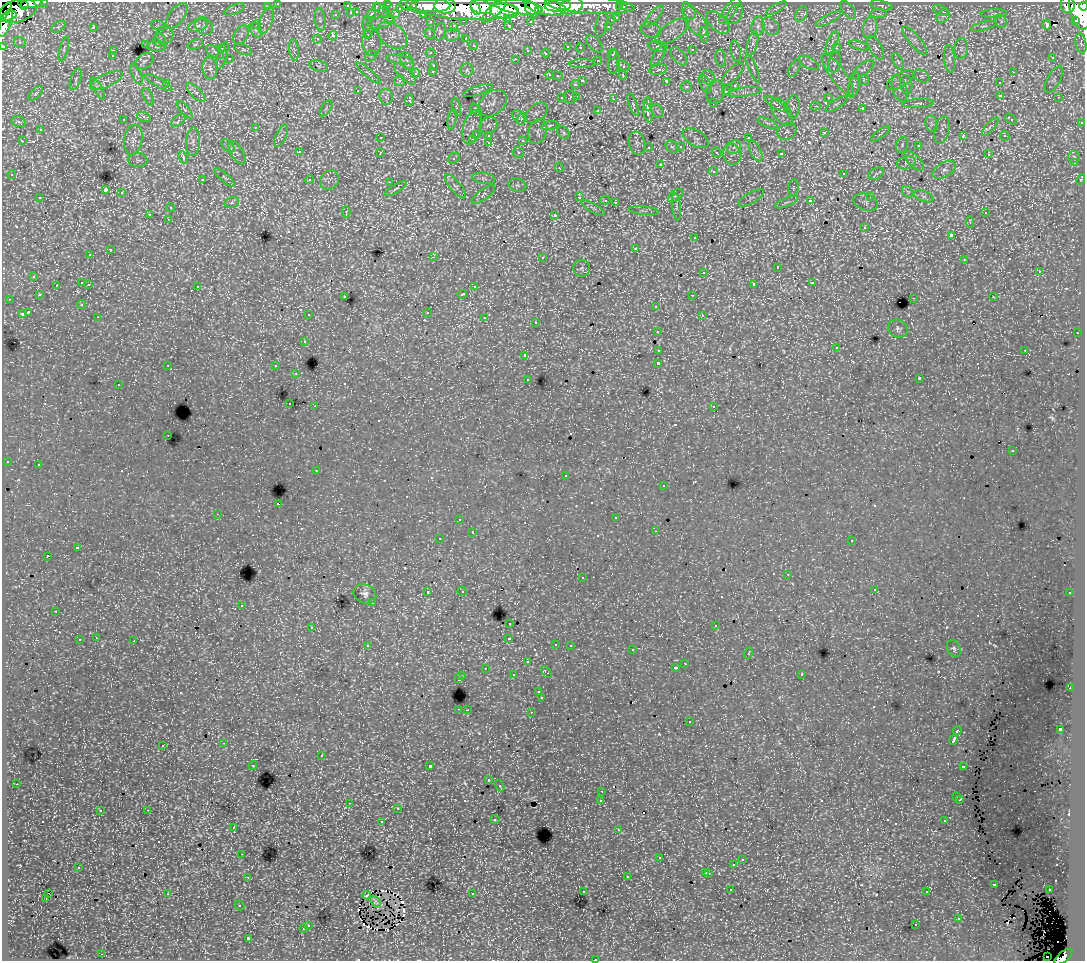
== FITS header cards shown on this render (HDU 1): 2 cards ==
NAXIS1  =                 1083
NAXIS2  =                  959

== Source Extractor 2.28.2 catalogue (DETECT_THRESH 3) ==
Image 1083 x 959 px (HDU 1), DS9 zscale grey, 1 PNG px = 1 image px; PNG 1087 x 963 px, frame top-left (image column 1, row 959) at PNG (2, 2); each listed source drawn as its Kron ellipse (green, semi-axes under 4 px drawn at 4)
Background 163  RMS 1.6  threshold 4.93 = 3 sigma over >= 5 px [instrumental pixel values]
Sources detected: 910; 2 with non-positive FLUX_AUTO (blend fragments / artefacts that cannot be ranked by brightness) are neither listed nor drawn; of the other 908, the 500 brightest by FLUX_AUTO listed and drawn (408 fainter detections omitted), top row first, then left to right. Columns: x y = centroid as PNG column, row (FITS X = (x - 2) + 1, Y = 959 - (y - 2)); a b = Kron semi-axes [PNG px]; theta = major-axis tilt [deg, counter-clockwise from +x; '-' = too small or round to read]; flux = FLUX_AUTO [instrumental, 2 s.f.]
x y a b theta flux
45 2 3 2 - 3900
31 3 12 5 1 65000
278 3 3 3 - 2500
388 4 3 3 - 5300
24 5 4 3 - 24000
408 5 9 5 -9 20000
590 5 45 8 -3 130000
881 5 11 4 -11 300
1068 5 8 7 - 100000
267 6 3 3 - 1900
347 6 3 3 - 1000
376 6 3 3 - 1400
430 6 20 6 0 210000
445 6 10 7 -1 200000
558 6 13 5 3 150000
571 6 12 7 20 98000
1084 6 4 3 - 71000
481 7 11 7 -17 200000
519 7 24 7 -8 430000
546 7 21 8 -12 370000
620 7 3 3 - 1700
623 7 3 3 - 2100
400 8 3 3 - 1100
462 8 56 11 -4 800000
476 8 7 4 -67 130000
776 8 11 4 28 290
234 9 11 4 23 310
532 9 8 6 -54 200000
382 10 9 4 -42 260
387 10 3 3 - 360
494 10 17 6 46 250000
848 10 10 5 -52 400
941 10 8 5 -24 300
1080 10 20 9 -76 450000
5 11 9 4 60 20000
17 11 19 11 16 250000
504 11 14 7 -4 300000
538 11 4 4 - 83000
689 11 9 5 -59 420
730 11 16 5 53 510
357 12 3 3 - 410
351 13 3 3 - 950
994 13 13 4 2 290
372 14 3 3 - 1200
396 14 4 3 - 940
423 14 3 2 - 2500
735 14 11 7 58 470
801 14 8 5 57 370
879 14 8 4 -1 250
336 15 4 4 - 510
8 16 9 4 15 120000
177 16 15 7 53 680
654 16 13 5 49 540
943 16 7 6 - 380
508 18 3 3 - 1300
617 18 3 3 - 670
389 19 5 4 - 400
828 19 14 4 28 460
266 20 14 6 69 610
320 20 11 5 -82 450
611 20 3 3 - 590
1076 20 4 3 - 7900
464 21 3 2 - 280
530 21 3 3 - 1500
695 21 17 9 -54 1200
1001 21 7 5 -67 290
380 22 13 5 10 550
431 22 3 3 - 2400
718 22 14 8 -44 770
6 23 15 5 69 190000
602 24 12 5 78 420
158 25 7 5 -18 250
198 25 10 5 17 440
256 25 4 4 - 260
1046 25 5 3 - 550
204 26 10 8 -48 490
509 26 3 3 - 480
608 26 3 3 - 520
758 26 10 6 80 540
770 26 10 7 -47 590
984 26 13 4 15 310
58 27 8 5 32 310
93 27 3 3 - 880
368 27 11 5 -80 320
453 27 3 3 - 500
870 28 11 7 82 620
256 30 8 5 -60 310
651 30 10 7 -20 540
672 31 19 9 34 1100
440 32 9 5 78 310
429 33 6 5 - 300
165 35 9 8 - 530
241 35 10 6 57 500
368 35 4 4 - 510
392 35 17 11 -39 1400
452 35 7 6 - 500
704 35 8 4 -81 690
333 36 5 4 - 1800
466 38 4 3 - 440
317 39 4 3 - 280
159 40 6 6 - 340
915 40 18 5 -51 700
20 42 6 5 - 280
371 42 13 9 -83 790
832 42 12 5 67 470
753 43 12 5 75 480
1081 43 10 5 -79 330
145 44 3 3 - 500
195 44 8 5 20 260
594 44 10 6 -46 380
473 45 5 4 - 360
859 45 10 4 -14 270
3 46 3 3 - 6100
658 46 9 5 -11 300
156 47 10 4 -3 300
568 47 4 3 - 480
580 48 5 4 - 330
836 48 4 4 - 390
876 48 13 6 -61 550
961 48 10 6 84 440
64 49 13 4 75 310
221 49 4 3 - 320
243 49 9 5 -23 300
294 50 11 4 -84 330
528 50 4 3 - 280
692 50 3 3 - 500
113 51 4 3 - 320
736 51 10 5 -79 330
215 52 10 5 -30 350
431 53 5 4 - 310
546 53 4 3 - 510
612 54 6 4 59 410
658 55 12 5 57 360
112 56 4 3 - 320
222 56 14 5 73 510
371 56 6 5 - 250
679 56 10 6 -51 590
1053 57 4 3 - 270
721 58 9 5 -80 300
230 59 3 3 - 380
400 59 13 4 -8 490
516 59 4 2 - 610
949 59 14 5 -84 560
597 60 4 4 - 310
144 61 10 7 35 410
407 61 10 6 -61 420
614 62 12 6 86 460
898 62 9 4 -62 250
809 63 11 5 -29 370
835 63 10 6 76 370
582 64 13 4 2 300
434 65 3 3 - 440
319 66 9 5 -14 350
623 66 7 3 -27 540
210 68 11 7 -81 570
795 68 10 5 62 280
753 69 15 4 -66 380
863 69 13 5 36 460
467 70 6 6 - 300
658 70 9 5 14 310
433 71 4 3 - 380
1013 72 3 2 - 410
368 73 15 3 -40 370
416 73 4 4 - 710
137 74 11 4 -68 360
405 74 14 6 -44 620
733 74 14 6 46 650
550 75 4 4 - 760
623 75 4 4 - 290
838 75 25 7 -54 1400
558 76 5 4 - 250
921 76 8 5 -27 300
708 77 8 6 -53 340
76 79 11 5 72 350
1054 79 15 6 62 490
106 80 17 6 23 730
864 80 5 5 - 260
900 80 15 7 30 640
400 81 6 5 - 440
582 81 3 3 - 630
666 81 4 3 - 1200
158 82 16 4 -29 390
167 83 4 3 - 310
705 83 10 5 -62 370
999 83 3 3 - 330
576 84 4 4 - 420
906 84 9 6 -82 340
854 85 13 5 78 500
735 86 4 4 - 450
686 87 5 5 - 450
98 88 12 4 -60 400
899 89 13 7 -71 720
358 90 3 2 - 260
478 90 15 4 18 280
196 92 12 5 -44 500
715 92 12 9 76 640
726 92 4 4 - 420
744 92 17 4 7 600
36 93 9 4 45 270
1000 95 4 3 - 460
577 96 3 3 - 360
148 97 9 4 -68 260
386 97 8 6 -85 360
570 97 6 6 - 280
828 97 4 4 - 330
1059 97 3 3 - 310
562 98 4 3 - 350
614 99 3 3 - 710
409 100 5 4 - 420
493 103 16 11 39 1100
713 103 4 2 - 590
918 103 16 4 4 420
648 104 7 3 -88 2000
775 104 12 4 -33 350
836 104 12 4 32 350
633 105 12 4 -70 320
815 106 5 4 - 280
456 107 9 4 -77 250
793 107 11 6 84 430
326 108 9 5 57 300
863 109 3 3 - 1300
185 110 11 4 -49 330
476 110 7 4 -51 300
598 111 4 3 - 470
657 111 7 5 -60 300
648 112 10 3 -78 2800
782 112 16 8 -57 810
537 113 12 8 42 610
144 117 7 4 -19 560
519 117 8 5 -58 330
452 119 10 3 80 240
522 119 6 4 71 250
1011 119 7 4 -37 340
123 120 3 3 - 290
178 120 8 4 37 520
19 122 7 5 -17 510
1082 122 3 2 - 880
768 123 10 4 -22 350
932 124 8 6 -73 390
488 125 9 8 - 450
550 126 8 4 10 250
256 127 4 3 - 370
472 127 17 9 75 900
990 127 11 4 49 300
40 130 3 3 - 490
942 130 14 7 78 520
537 131 13 9 75 630
787 131 10 8 36 480
824 132 4 3 - 930
563 133 7 5 -43 440
476 134 3 3 - 980
881 134 11 3 37 280
489 135 3 3 - 340
281 136 12 5 65 420
963 136 4 3 - 590
1005 136 5 4 - 260
380 138 3 3 - 250
696 138 14 8 -31 750
749 138 3 3 - 540
473 139 3 3 - 380
133 140 15 9 81 930
523 140 3 3 - 1100
22 141 3 3 - 310
193 142 14 7 87 690
489 143 4 3 - 280
637 143 12 8 -76 650
902 145 8 5 75 310
918 145 3 3 - 270
228 146 8 5 -44 300
681 146 4 4 - 330
649 147 4 4 - 310
672 147 7 5 -40 260
734 147 7 6 - 360
755 151 11 5 -63 440
299 152 3 3 - 490
380 152 3 3 - 430
717 152 5 4 - 270
237 153 13 6 -60 470
519 153 5 5 - 380
732 154 10 9 - 680
781 154 4 3 - 1900
988 154 4 3 - 310
183 157 6 4 -68 440
1074 157 6 6 - 250
454 158 6 5 - 300
138 160 9 7 -3 360
914 161 12 6 -45 520
906 163 9 6 16 380
1074 163 4 4 - 450
660 165 4 3 - 730
559 167 5 4 - 260
944 170 12 7 31 620
713 171 5 4 - 550
844 173 3 3 - 420
876 174 8 5 28 280
12 175 4 4 - 280
225 178 13 4 -41 320
484 178 11 5 -9 430
202 180 3 3 - 410
310 180 4 4 - 370
329 180 10 9 - 620
1081 180 5 3 - 240
390 182 3 2 - 380
517 185 9 6 -15 340
455 186 15 5 -50 510
793 188 8 5 84 250
396 189 12 4 32 290
105 190 4 3 - 9900
908 192 6 5 - 270
122 193 3 3 - 670
483 195 14 5 36 430
676 196 8 5 37 280
924 196 10 5 -21 360
579 197 4 2 - 620
870 197 4 4 - 510
40 198 3 3 - 470
751 198 14 5 29 400
605 200 5 3 - 280
810 201 4 3 - 1200
232 202 7 5 19 250
615 202 3 3 - 1100
786 202 12 4 22 340
866 202 13 8 -19 530
676 207 14 3 -84 260
171 208 4 3 - 310
593 208 13 2 -30 280
644 211 15 4 -5 410
346 212 5 4 - 350
985 213 4 3 - 250
149 214 3 3 - 1400
555 215 4 3 - 2000
168 219 3 3 - 280
970 222 6 4 -85 280
865 227 3 3 - 610
951 235 4 3 - 1200
695 238 3 3 - 310
636 248 3 3 - 910
110 250 3 3 - 450
90 255 3 2 - 320
433 257 3 3 - 900
542 257 3 3 - 650
964 260 3 3 - 350
777 267 3 2 - 520
582 268 8 8 - 400
1039 271 3 3 - 720
704 272 3 3 - 580
34 276 3 3 - 350
82 283 3 3 - 810
812 283 4 3 - 520
89 284 3 2 - 410
754 284 4 3 - 2000
56 285 3 3 - 350
197 286 3 3 - 340
474 287 4 3 - 290
462 294 5 3 - 560
39 295 4 4 - 350
693 295 3 2 - 290
345 297 3 3 - 250
993 297 3 2 - 310
914 298 3 2 - 540
9 299 4 3 - 300
82 304 4 4 - 280
656 306 3 3 - 440
28 312 4 3 - 1700
427 313 4 3 - 810
22 314 4 3 - 510
309 315 3 3 - 360
702 315 3 3 - 280
98 317 3 2 - 270
485 318 3 3 - 650
536 322 4 4 - 250
898 329 10 8 -28 440
657 331 3 3 - 280
1077 333 3 2 - 350
304 341 3 3 - 340
837 348 4 3 - 260
659 350 4 3 - 930
1025 350 3 2 - 590
525 355 4 3 - 270
658 363 3 3 - 2800
168 365 3 2 - 300
276 366 3 3 - 390
296 374 3 3 - 310
528 379 3 3 - 340
919 379 4 3 - 2400
118 385 3 2 - 260
290 404 3 2 - 470
315 406 2 2 - 650
714 406 3 3 - 270
168 435 3 2 - 280
1012 451 3 3 - 270
7 461 3 3 - 340
38 465 3 3 - 360
316 470 3 2 - 350
565 475 3 3 - 320
663 486 3 3 - 310
278 504 3 3 - 1100
218 514 3 2 - 260
616 518 3 3 - 360
459 519 3 3 - 370
656 531 3 2 - 270
472 532 3 2 - 400
439 539 3 3 - 320
852 541 3 3 - 270
77 548 4 3 - 960
47 556 3 3 - 1200
788 574 3 3 - 270
582 578 3 3 - 400
874 589 3 3 - 320
462 591 5 4 - 290
428 592 3 3 - 350
1070 593 3 3 - 320
365 594 12 9 -26 560
373 602 3 3 - 310
241 605 3 3 - 350
56 611 3 3 - 390
510 623 3 3 - 410
716 626 3 3 - 570
312 627 3 3 - 300
96 638 3 2 - 270
509 638 3 3 - 600
79 640 3 3 - 590
134 641 3 2 - 760
556 644 3 3 - 300
570 645 3 3 - 310
368 646 4 3 - 380
954 648 9 6 -65 270
632 650 3 2 - 330
748 653 5 2 - 620
527 662 3 3 - 310
685 663 3 2 - 310
485 668 3 3 - 250
675 668 3 3 - 320
546 672 7 3 -52 890
801 674 3 3 - 360
513 675 3 3 - 270
462 676 3 2 - 350
459 679 4 3 - 1200
1070 688 2 2 - 260
538 692 3 3 - 260
542 698 3 3 - 1800
459 709 3 2 - 460
467 710 3 2 - 300
531 712 3 2 - 350
689 722 3 3 - 460
1060 729 4 3 - 2700
957 731 5 3 - 1100
954 740 5 3 - 3800
224 743 3 3 - 280
163 745 3 3 - 440
321 756 3 3 - 730
253 766 4 4 - 250
430 766 3 3 - 3300
963 766 4 3 - 730
489 780 4 3 - 340
16 784 3 2 - 290
499 785 6 4 -57 280
602 791 3 2 - 340
957 797 3 3 - 440
960 799 3 3 - 290
601 800 3 3 - 300
349 803 3 2 - 360
398 809 3 3 - 270
147 810 3 2 - 470
100 811 3 3 - 310
495 819 4 4 - 330
945 821 3 3 - 290
382 822 3 3 - 910
233 827 4 3 - 280
618 830 3 3 - 330
242 854 3 2 - 270
660 858 3 3 - 250
742 860 3 3 - 490
734 864 3 3 - 990
78 868 3 3 - 640
706 872 3 3 - 450
709 873 3 3 - 490
627 876 3 3 - 680
248 877 3 2 - 280
994 884 3 3 - 790
731 890 3 3 - 260
1049 890 3 2 - 290
583 891 3 3 - 300
927 892 3 2 - 250
48 894 3 3 - 290
167 894 3 3 - 880
472 894 3 3 - 600
367 895 4 3 - 320
46 899 3 2 - 480
375 901 6 3 -53 300
239 905 5 4 - 300
959 919 3 3 - 370
308 925 3 3 - 380
916 925 3 3 - 260
303 929 3 3 - 500
248 938 3 3 - 1700
102 954 3 2 - 370
1047 956 2 2 - 340
1064 957 10 5 39 120000
595 959 3 2 - 500
At the frame edge (FLAGS 8, measured only in part): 8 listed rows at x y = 45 2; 31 3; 278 3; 1084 6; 6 23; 3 46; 1064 957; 595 959
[408 fainter detections neither listed nor drawn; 2 non-positive-flux detections neither listed nor drawn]